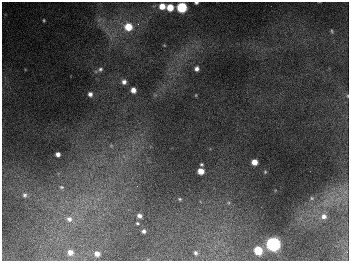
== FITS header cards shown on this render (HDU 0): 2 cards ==
NAXIS1  =                  347
NAXIS2  =                  259

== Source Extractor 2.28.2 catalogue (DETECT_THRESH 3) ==
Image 347 x 259 px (HDU 0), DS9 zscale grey, 1 PNG px = 1 image px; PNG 351 x 263 px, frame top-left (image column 1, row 259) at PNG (2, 2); no overlay
Background 674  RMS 50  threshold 150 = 3 sigma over >= 5 px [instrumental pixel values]
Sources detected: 37; all 37 listed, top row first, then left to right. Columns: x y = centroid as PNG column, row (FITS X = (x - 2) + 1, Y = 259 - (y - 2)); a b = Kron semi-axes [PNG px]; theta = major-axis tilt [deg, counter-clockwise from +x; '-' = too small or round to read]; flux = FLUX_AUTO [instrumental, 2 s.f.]
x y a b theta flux
196 3 4 3 - 5.6e+03
162 6 5 5 - 4.3e+04
170 7 5 5 - 6.3e+04
182 7 6 6 - 2.6e+05
44 20 4 3 - 3.5e+03
138 24 4 4 - 5.2e+03
128 27 7 7 - 8.2e+04
332 31 5 4 - 4.2e+03
164 45 5 3 - 2.4e+03
100 69 7 6 - 8.1e+03
197 69 5 4 - 1.2e+04
124 82 6 5 - 1.4e+04
133 90 5 5 - 2.3e+04
90 94 4 4 - 1.3e+04
196 95 4 2 - 2.4e+03
347 96 5 3 - 2.7e+03
111 145 6 5 - 6.4e+03
58 154 4 4 - 1.5e+04
254 162 5 5 - 3.5e+04
201 164 4 4 - 4.7e+03
201 171 5 5 - 3.8e+04
265 172 3 3 - 3.1e+03
137 186 3 3 - 2.4e+03
61 187 8 6 4 1.1e+04
25 195 7 6 - 1.1e+04
312 198 5 4 - 4.4e+03
180 199 5 3 - 4.1e+03
139 216 5 5 - 1.3e+04
324 216 7 7 - 1.7e+04
69 219 10 8 -22 2.4e+04
137 223 5 3 - 3.7e+03
144 231 4 4 - 8.6e+03
273 244 6 6 - 1.0e+06
258 250 6 5 - 1.2e+05
70 252 6 6 - 2.2e+04
196 253 4 3 - 5.8e+03
97 254 5 4 - 2.0e+04
At the frame edge (FLAGS 8, measured only in part): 3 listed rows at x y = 196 3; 182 7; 347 96